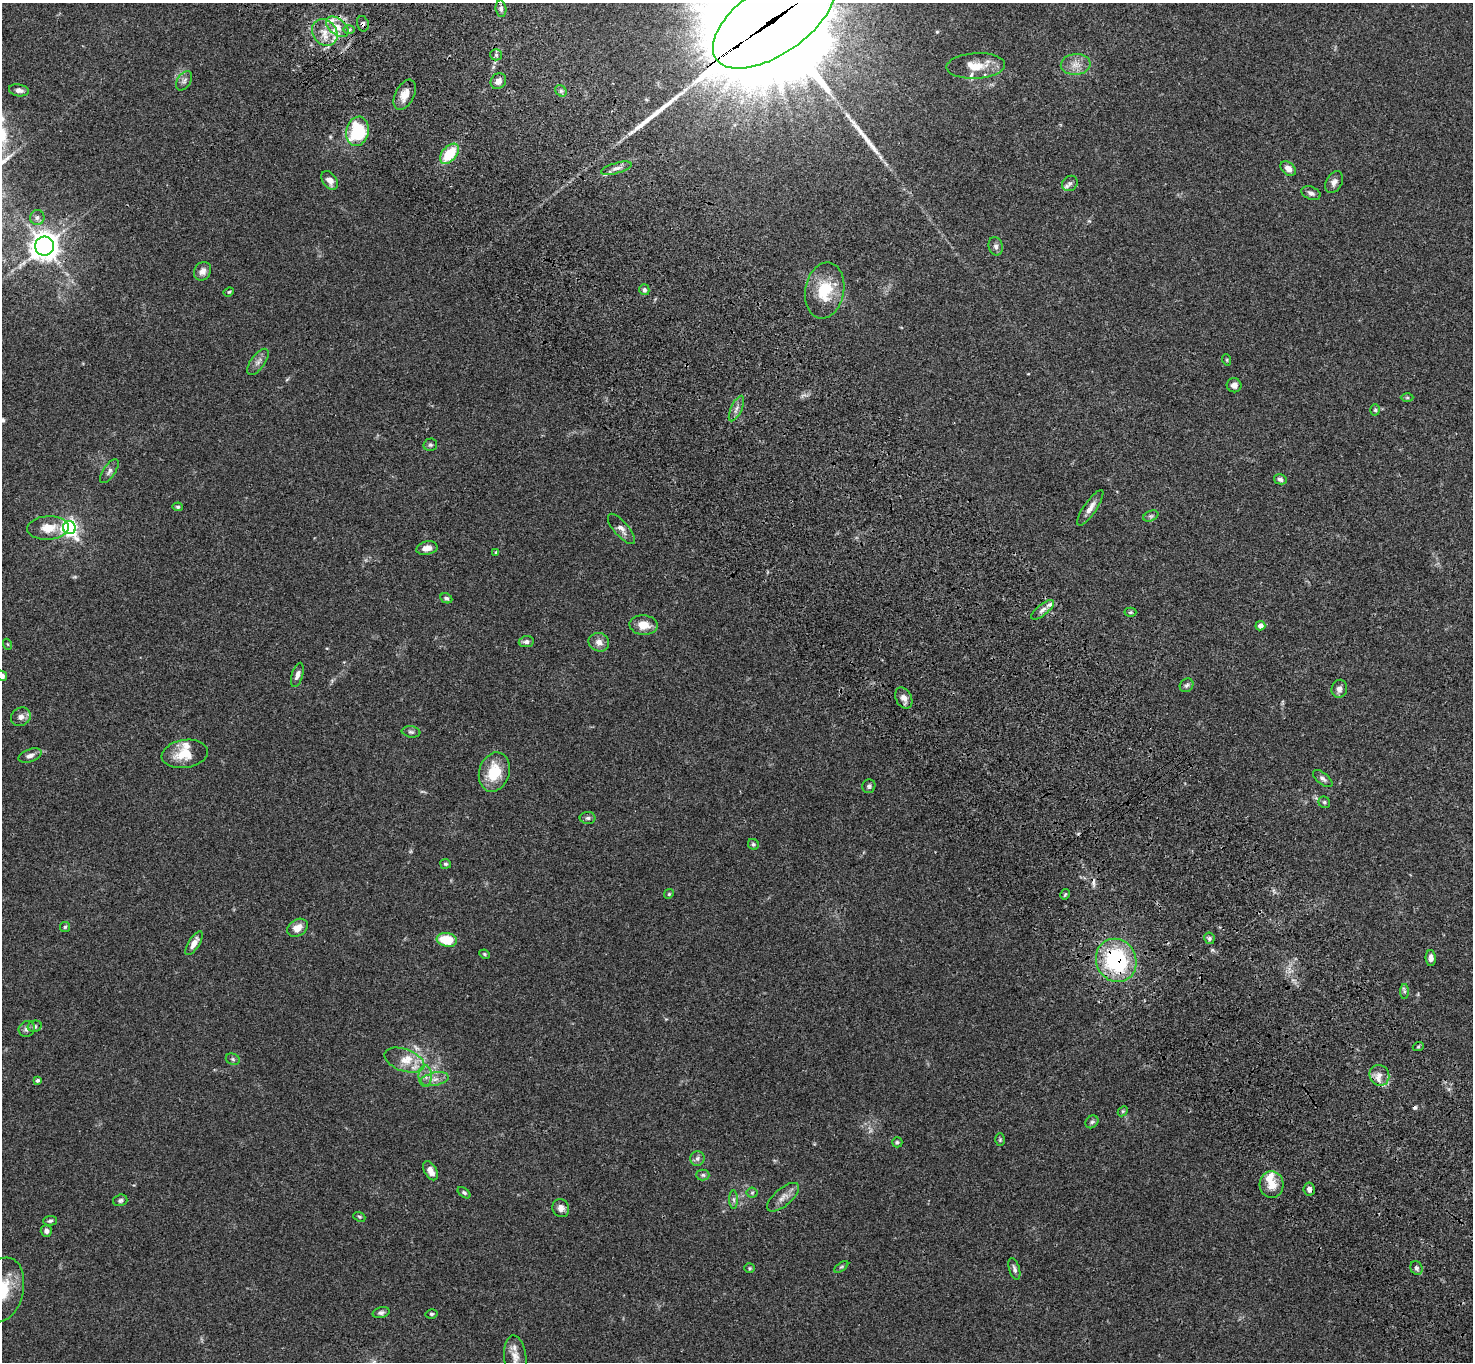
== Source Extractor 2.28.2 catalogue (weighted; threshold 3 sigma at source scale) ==
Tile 6 of 4 x 4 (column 2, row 2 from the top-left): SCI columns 1574-3044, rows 2960-4319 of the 6091 x 6060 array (HDU 1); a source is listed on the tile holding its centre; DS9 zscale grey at full resolution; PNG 1475 x 1364 px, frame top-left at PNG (2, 3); each listed source drawn as its Kron ellipse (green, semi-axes under 4 px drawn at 4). Shown black and unused: <1% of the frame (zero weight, under 3 of 4 exposures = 6% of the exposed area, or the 3 px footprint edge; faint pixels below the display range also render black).
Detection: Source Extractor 2.28.2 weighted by HDU 2 'WHT'; one run over the whole footprint, this tile lists its part. Background 0.0792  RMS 0.0059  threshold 0.0263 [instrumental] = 3 sigma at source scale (4.5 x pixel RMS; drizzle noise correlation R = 1.50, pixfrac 1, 0.05/0.05 arcsec/px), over >= 5 px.
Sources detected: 135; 3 too faint to see at this stretch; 3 cosmic-ray / hot-pixel residue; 3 long thin detections or spike segments (spike, bleed or trail) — neither listed nor drawn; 10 inside a brighter listed object's ellipse — not listed separately; the other 116 listed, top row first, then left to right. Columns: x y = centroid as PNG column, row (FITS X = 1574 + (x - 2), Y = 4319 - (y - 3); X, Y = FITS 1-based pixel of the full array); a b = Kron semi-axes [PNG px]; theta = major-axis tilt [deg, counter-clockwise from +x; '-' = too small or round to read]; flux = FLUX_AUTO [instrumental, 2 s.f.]
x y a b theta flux
501 9 8 5 -82 1.7
774 20 70 34 35 26000
363 24 8 6 -75 1.6
337 27 13 8 -40 5
349 29 6 4 -1 0.77
325 33 14 12 -52 7.7
496 55 6 5 - 1.3
1076 64 15 10 4 6
976 66 29 12 3 12
184 81 11 6 57 2
498 81 8 7 - 3
19 90 10 6 -10 2.6
561 91 6 5 - 1.3
405 95 16 9 63 6.5
357 131 15 11 78 38
449 154 12 7 50 19
616 168 16 5 16 2.9
1288 169 9 6 -42 3.6
330 180 10 7 -53 4.2
1334 182 12 8 62 2.8
1070 183 8 7 - 2
1311 193 10 6 -23 2.2
37 218 7 7 - 1.8
44 246 9 9 - 620
996 246 9 7 -77 2
202 271 10 8 58 3.2
644 290 5 5 - 1.5
825 290 28 19 80 21
229 292 5 4 - 0.72
1227 360 6 3 -72 0.63
258 362 15 7 54 2.9
1234 385 7 7 - 2.9
1407 398 6 4 0 0.79
736 409 14 5 65 2.7
1375 410 5 4 - 0.9
430 445 7 6 - 1.2
109 471 14 6 56 2.3
1280 479 6 5 - 1.6
178 507 5 4 - 0.88
1090 508 21 6 55 4.4
1151 516 8 5 24 1.2
48 528 21 11 3 9.5
69 528 7 6 - 230
621 529 19 7 -49 3.6
427 548 11 6 12 4.1
496 552 4 4 - 0.65
446 598 6 4 -26 1.1
1043 610 14 5 38 2.6
1130 612 6 4 2 0.84
644 625 14 9 -3 7.8
1260 626 5 4 - 3.3
526 642 7 5 8 1.7
599 642 10 9 - 3.7
7 644 5 3 - 0.52
297 675 12 5 73 2.5
2 676 5 4 - 2
1187 685 7 6 - 1.3
1339 689 9 7 77 2.8
904 698 11 8 -62 3.4
21 717 10 9 - 3.1
411 732 9 5 -8 1.4
185 754 23 14 8 13
30 756 12 6 22 2.5
494 772 20 15 72 18
1323 779 12 5 -39 2
869 786 7 6 - 1.3
1324 802 6 5 - 1.1
588 818 8 6 0 1.5
753 844 6 5 - 1.1
445 864 5 5 - 1.1
669 894 5 4 - 0.69
1065 894 5 4 - 0.76
65 927 5 5 - 0.85
297 928 11 8 33 5.7
1209 938 6 5 - 1.1
447 940 10 7 -9 16
194 943 14 5 58 4.4
484 954 5 3 - 0.71
1431 958 8 5 -87 2.7
1116 960 22 20 -63 61
1404 991 7 4 -90 1
35 1026 7 5 13 1.2
27 1029 8 7 - 2.4
1418 1047 5 3 - 0.64
233 1059 7 5 -23 1.2
404 1060 21 11 -20 8.7
1379 1075 10 9 - 4.3
425 1076 11 6 -89 3
435 1079 14 6 12 3.7
37 1080 4 4 - 1.3
1123 1111 6 4 44 0.82
1092 1122 7 5 44 1.3
1000 1140 6 5 - 0.82
897 1142 5 5 - 0.92
697 1158 7 7 - 1.9
430 1171 10 6 -60 4.1
703 1175 6 5 - 1.2
1271 1185 13 12 - 7.6
1309 1189 6 5 - 2.5
464 1193 7 4 -37 1
752 1193 5 5 - 0.95
783 1197 19 8 40 4.6
120 1200 7 5 17 1.3
734 1200 9 4 -89 1.4
561 1208 9 8 - 3.3
359 1217 6 4 -22 0.88
50 1221 7 5 3 1.2
46 1231 6 6 - 2.4
841 1267 8 4 35 0.88
749 1268 5 4 - 0.74
1416 1268 7 5 -65 1.8
1014 1269 11 5 -73 1.9
2 1290 33 21 77 24
381 1313 8 5 15 1.6
431 1314 6 4 12 0.9
515 1357 21 11 -84 6.3
Overlapping masked pixels (flux is a lower limit): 4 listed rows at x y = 774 20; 363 24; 357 131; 1116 960
Isophote crosses this tile's border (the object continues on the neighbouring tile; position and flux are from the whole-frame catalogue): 4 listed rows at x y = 774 20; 2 676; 2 1290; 515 1357